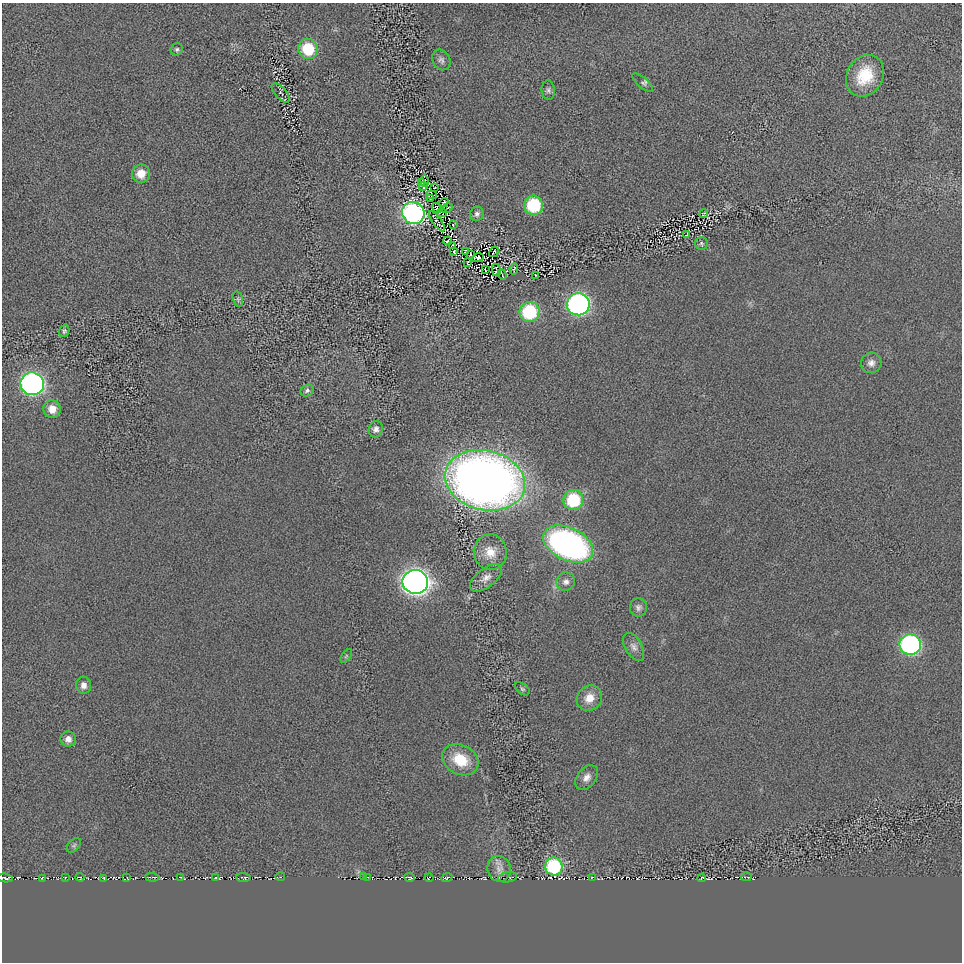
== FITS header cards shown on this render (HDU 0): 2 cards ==
NAXIS1  =                  960 / length of data axis 1
NAXIS2  =                  960 / length of data axis 2

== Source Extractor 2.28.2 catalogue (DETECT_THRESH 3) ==
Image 960 x 960 px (HDU 0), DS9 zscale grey, 1 PNG px = 1 image px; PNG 964 x 964 px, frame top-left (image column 1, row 960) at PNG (2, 3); each listed source drawn as its Kron ellipse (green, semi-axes under 4 px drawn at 4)
Background 4.85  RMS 110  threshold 323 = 3 sigma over >= 5 px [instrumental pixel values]
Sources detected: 88; all 88 listed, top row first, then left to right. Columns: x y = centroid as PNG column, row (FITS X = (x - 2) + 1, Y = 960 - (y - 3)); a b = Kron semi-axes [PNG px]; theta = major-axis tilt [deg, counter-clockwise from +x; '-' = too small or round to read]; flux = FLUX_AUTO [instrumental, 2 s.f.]
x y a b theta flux
177 49 6 5 - 1.5e+04
308 49 10 10 - 3.0e+05
441 60 11 8 -61 2.8e+04
865 76 22 18 59 2.5e+05
643 83 13 5 -41 1.8e+04
548 90 9 6 -84 2.1e+04
280 93 12 5 -48 1.1e+04
141 174 9 9 - 1.0e+05
425 181 5 2 - 3.7e+03
422 182 4 2 - 5.4e+03
423 187 4 3 - 4.8e+03
435 188 3 2 - 5.5e+03
431 195 5 3 - 8.9e+03
431 199 4 2 - 5.7e+03
444 202 5 2 - 7.8e+03
534 205 9 9 - 4.5e+05
437 208 5 2 - 4.6e+03
447 208 6 2 34 7.0e+03
413 213 11 10 - 2.1e+06
442 213 5 3 - 3.4e+03
477 214 7 7 - 2.2e+04
704 214 4 2 - 8.2e+03
437 221 12 4 -54 9.9e+03
453 225 3 2 - 8.1e+03
687 234 3 2 - 4.8e+03
448 241 4 2 - 6.4e+03
701 243 6 6 - 1.4e+04
453 245 3 2 - 5.3e+03
454 251 2 2 - 7.1e+03
465 251 3 2 - 7.8e+03
494 252 5 2 - 6.8e+03
470 254 3 2 - 4.5e+03
478 258 6 3 9 1.8e+04
468 262 4 2 - 2.5e+03
514 269 6 2 78 6.8e+03
485 270 4 2 - 3.2e+03
496 270 6 3 -77 2.9e+02
502 275 5 2 - 7.0e+03
535 275 2 2 - 4.6e+03
238 299 8 5 -75 1.5e+04
578 304 11 11 - 2.0e+06
529 312 10 10 - 5.4e+05
64 331 6 5 - 1.2e+04
871 363 10 10 - 4.1e+04
32 384 12 11 - 2.4e+06
307 391 7 5 31 1.6e+04
52 409 9 8 - 8.1e+04
376 429 8 7 - 3.6e+04
485 480 41 30 -13 7.8e+06
573 500 10 10 - 4.4e+05
568 544 27 16 -25 2.6e+06
490 552 18 16 -85 1.2e+05
486 578 19 9 38 6.2e+04
415 582 13 12 - 5.4e+06
566 582 9 9 - 3.5e+04
638 607 9 8 - 2.7e+04
910 644 10 10 - 1.6e+06
634 647 15 8 -61 4.3e+04
346 656 7 4 53 1.1e+04
83 685 8 7 - 4.0e+04
522 689 8 5 -37 1.3e+04
589 698 13 12 - 9.5e+04
68 739 7 7 - 3.8e+04
460 760 19 14 -27 2.2e+05
587 777 14 9 51 4.9e+04
74 845 8 5 47 1.5e+04
554 866 9 8 - 6.9e+05
499 869 13 11 -68 5.6e+04
65 877 3 2 - 4.7e+03
80 877 4 2 - 6.1e+03
127 877 3 2 - 4.8e+03
152 877 7 2 -5 7.6e+03
180 877 2 2 - 6.4e+03
216 877 4 2 - 3.1e+03
243 877 7 2 -3 8.3e+03
280 877 5 3 - 5.9e+03
364 877 3 2 - 4.8e+03
368 877 3 2 - 5.5e+03
409 877 5 3 - 1.3e+04
507 877 9 5 9 8.9e+03
593 877 3 2 - 8.3e+03
746 877 5 2 - 6.5e+03
5 878 7 2 -8 1.1e+04
42 878 3 3 - 5.8e+03
104 878 3 2 - 5.8e+03
429 878 4 2 - 5.0e+03
447 878 6 2 24 5.8e+03
702 878 4 2 - 6.7e+03
At the frame edge (FLAGS 8, measured only in part): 1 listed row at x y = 5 878